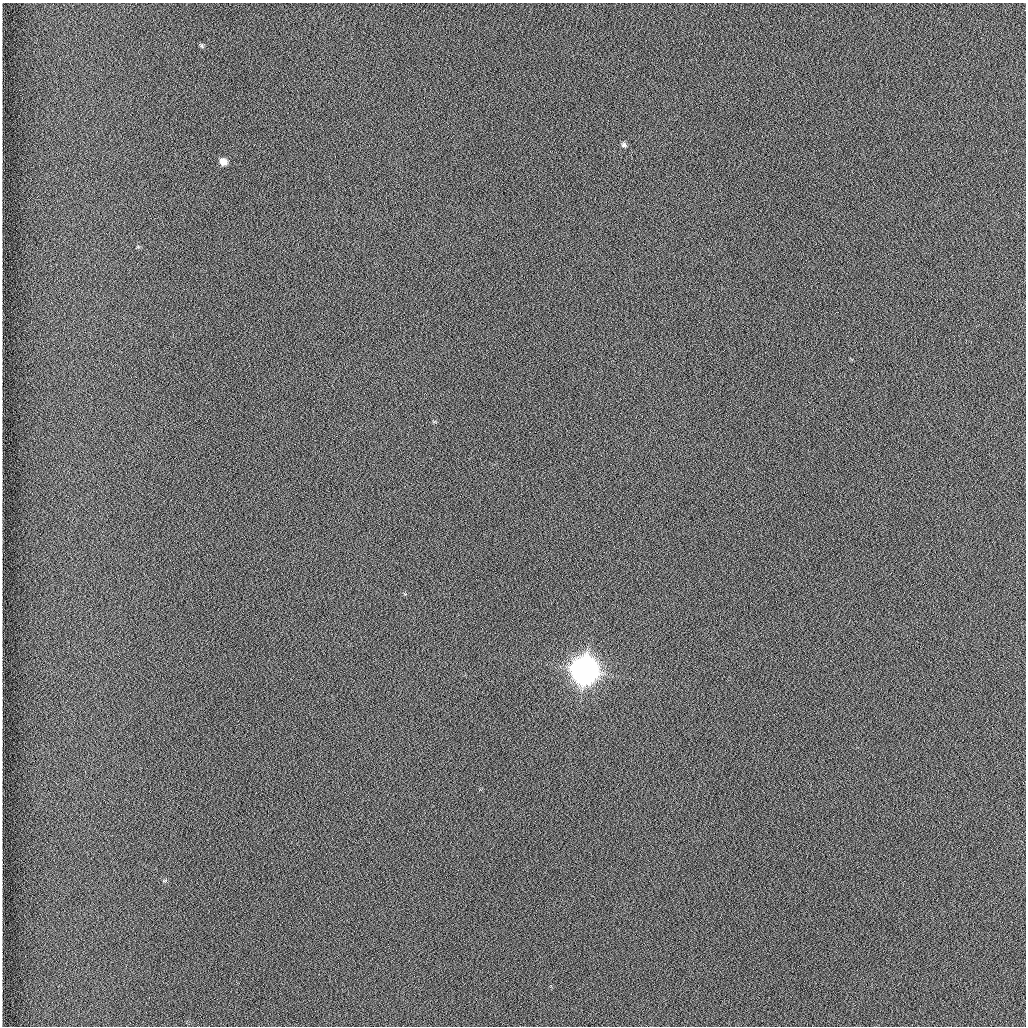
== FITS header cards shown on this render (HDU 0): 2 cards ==
NAXIS1  =                 1024 /fastest changing axis
NAXIS2  =                 1024 /next to fastest changing axis

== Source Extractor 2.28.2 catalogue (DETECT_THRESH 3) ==
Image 1024 x 1024 px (HDU 0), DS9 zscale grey, 1 PNG px = 1 image px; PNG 1028 x 1028 px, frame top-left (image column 1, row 1024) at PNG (2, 3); no overlay
Background 1260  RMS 5.9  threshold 17.7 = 3 sigma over >= 5 px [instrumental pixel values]
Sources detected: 5; all 5 listed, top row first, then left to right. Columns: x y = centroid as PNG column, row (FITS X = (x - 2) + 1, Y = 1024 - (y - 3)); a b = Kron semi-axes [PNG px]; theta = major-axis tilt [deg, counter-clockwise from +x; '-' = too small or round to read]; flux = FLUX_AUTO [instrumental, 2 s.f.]
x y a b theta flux
202 46 8 5 -53 710
624 145 7 6 - 1100
223 162 8 6 -39 3800
585 670 10 9 - 950000
164 881 6 4 19 440